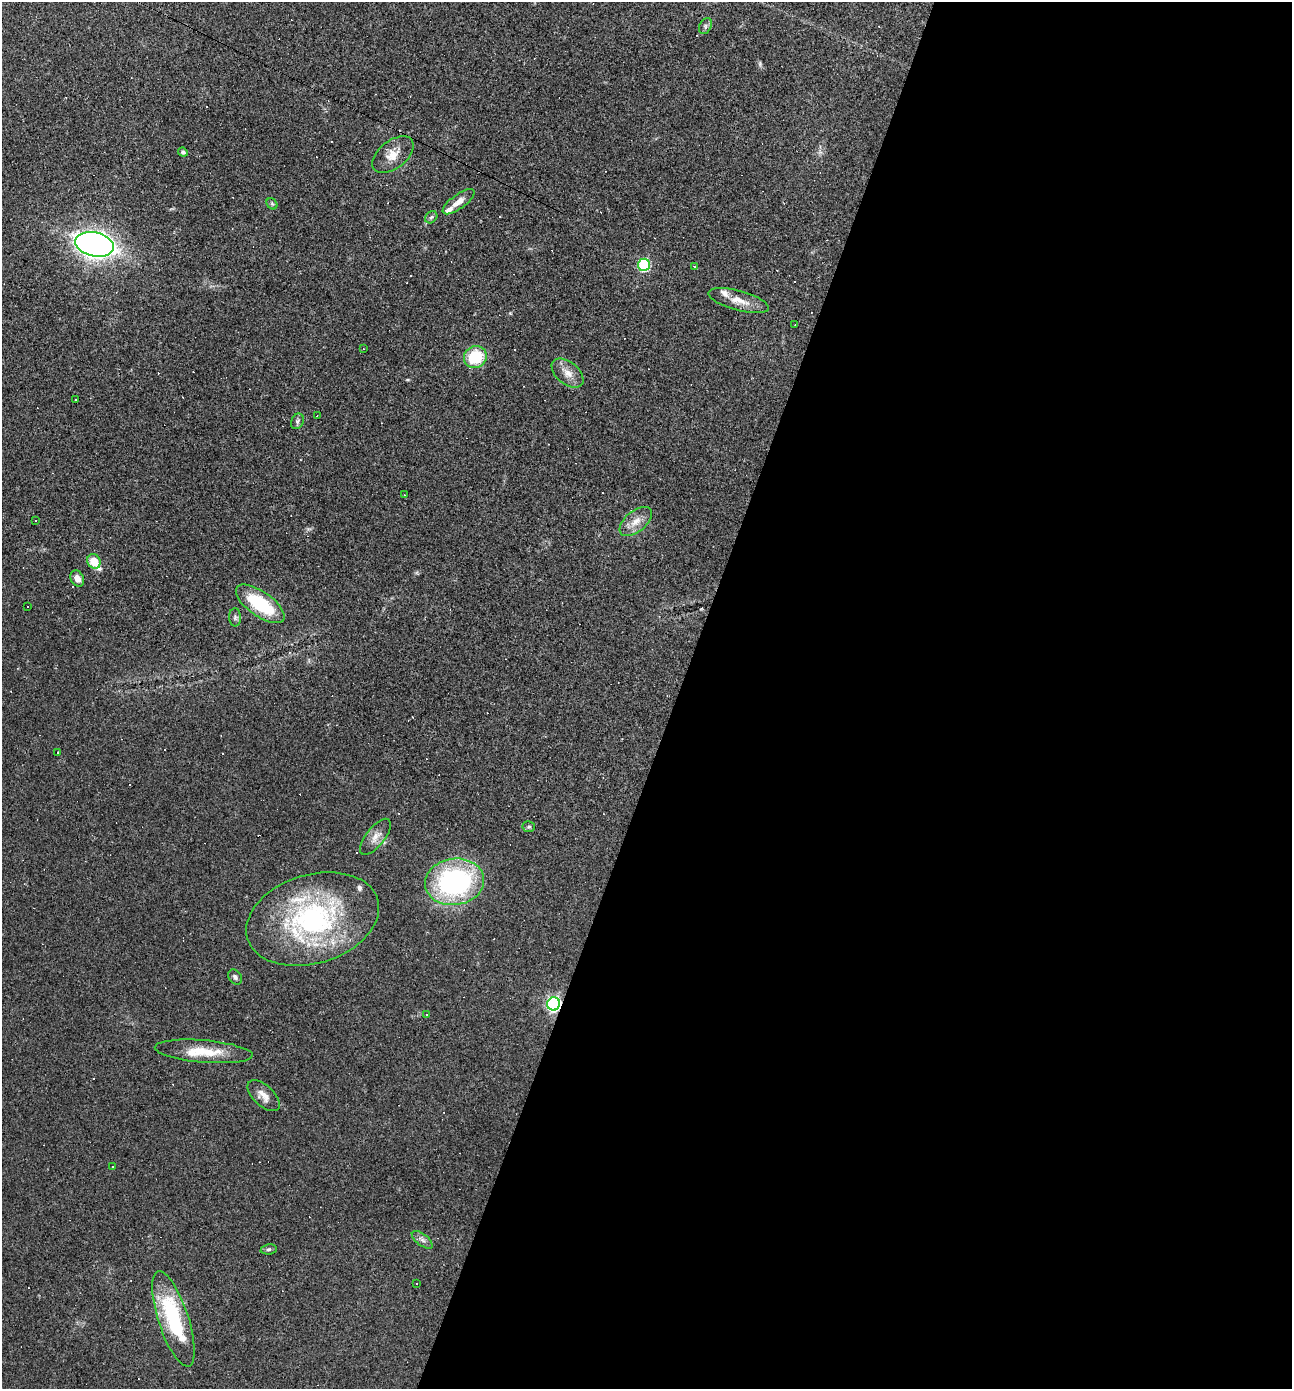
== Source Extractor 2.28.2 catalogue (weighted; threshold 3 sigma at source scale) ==
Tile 12 of 4 x 4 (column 4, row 3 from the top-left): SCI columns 4005-5294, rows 1389-2775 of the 5563 x 5550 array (HDU 1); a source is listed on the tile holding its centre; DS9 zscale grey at full resolution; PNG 1294 x 1391 px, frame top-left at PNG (2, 2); each listed source drawn as its Kron ellipse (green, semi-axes under 4 px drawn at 4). Shown black and unused: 48% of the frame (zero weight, under 2 of 3 exposures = <1% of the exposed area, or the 3 px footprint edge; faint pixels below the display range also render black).
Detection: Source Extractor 2.28.2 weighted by HDU 2 'WHT'; one run over the whole footprint, this tile lists its part. Background 0.082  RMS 0.0066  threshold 0.0296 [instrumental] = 3 sigma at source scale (4.5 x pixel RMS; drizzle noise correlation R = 1.50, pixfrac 1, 0.05/0.05 arcsec/px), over >= 5 px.
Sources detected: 76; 30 cosmic-ray / hot-pixel residue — neither listed nor drawn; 6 inside a brighter listed object's ellipse — not listed separately; the other 40 listed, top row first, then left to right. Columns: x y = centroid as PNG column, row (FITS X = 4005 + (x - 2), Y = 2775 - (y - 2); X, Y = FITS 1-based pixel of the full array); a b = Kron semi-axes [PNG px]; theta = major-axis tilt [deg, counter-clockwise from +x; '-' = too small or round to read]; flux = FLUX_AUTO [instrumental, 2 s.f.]
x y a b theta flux
705 26 8 6 61 1.7
183 152 5 4 - 1.2
393 155 24 14 38 9.4
459 202 19 7 36 5.9
272 204 6 5 - 1.1
431 217 7 5 45 1.3
94 244 19 12 -12 400
644 265 6 6 - 67
694 266 3 3 - 0.61
739 301 31 10 -15 9
795 325 2 2 - 0.41
364 349 3 2 - 0.42
475 357 12 11 - 26
568 373 18 11 -39 6.7
75 399 3 2 - 0.62
317 416 3 3 - 2.8
297 421 8 6 65 1.6
404 495 3 2 - 0.39
36 520 3 3 - 1.6
636 521 19 10 40 7.8
94 561 7 6 - 11
77 578 8 6 -61 4.3
260 604 28 12 -35 39
27 607 3 3 - 1.4
235 617 9 6 -90 1.6
57 753 3 2 - 0.9
529 827 6 5 - 1.2
375 837 22 9 52 5.9
454 882 29 23 8 120
313 919 68 44 17 120
235 977 8 6 -51 1.8
554 1004 7 6 - 150
427 1015 3 3 - 0.59
204 1051 49 11 -5 18
264 1096 20 10 -43 6.2
113 1166 3 3 - 1.1
422 1240 12 5 -38 2.6
269 1249 8 5 7 1.3
416 1283 3 3 - 0.82
173 1319 50 15 -72 57
Overlapping masked pixels (flux is a lower limit): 1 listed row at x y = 554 1004